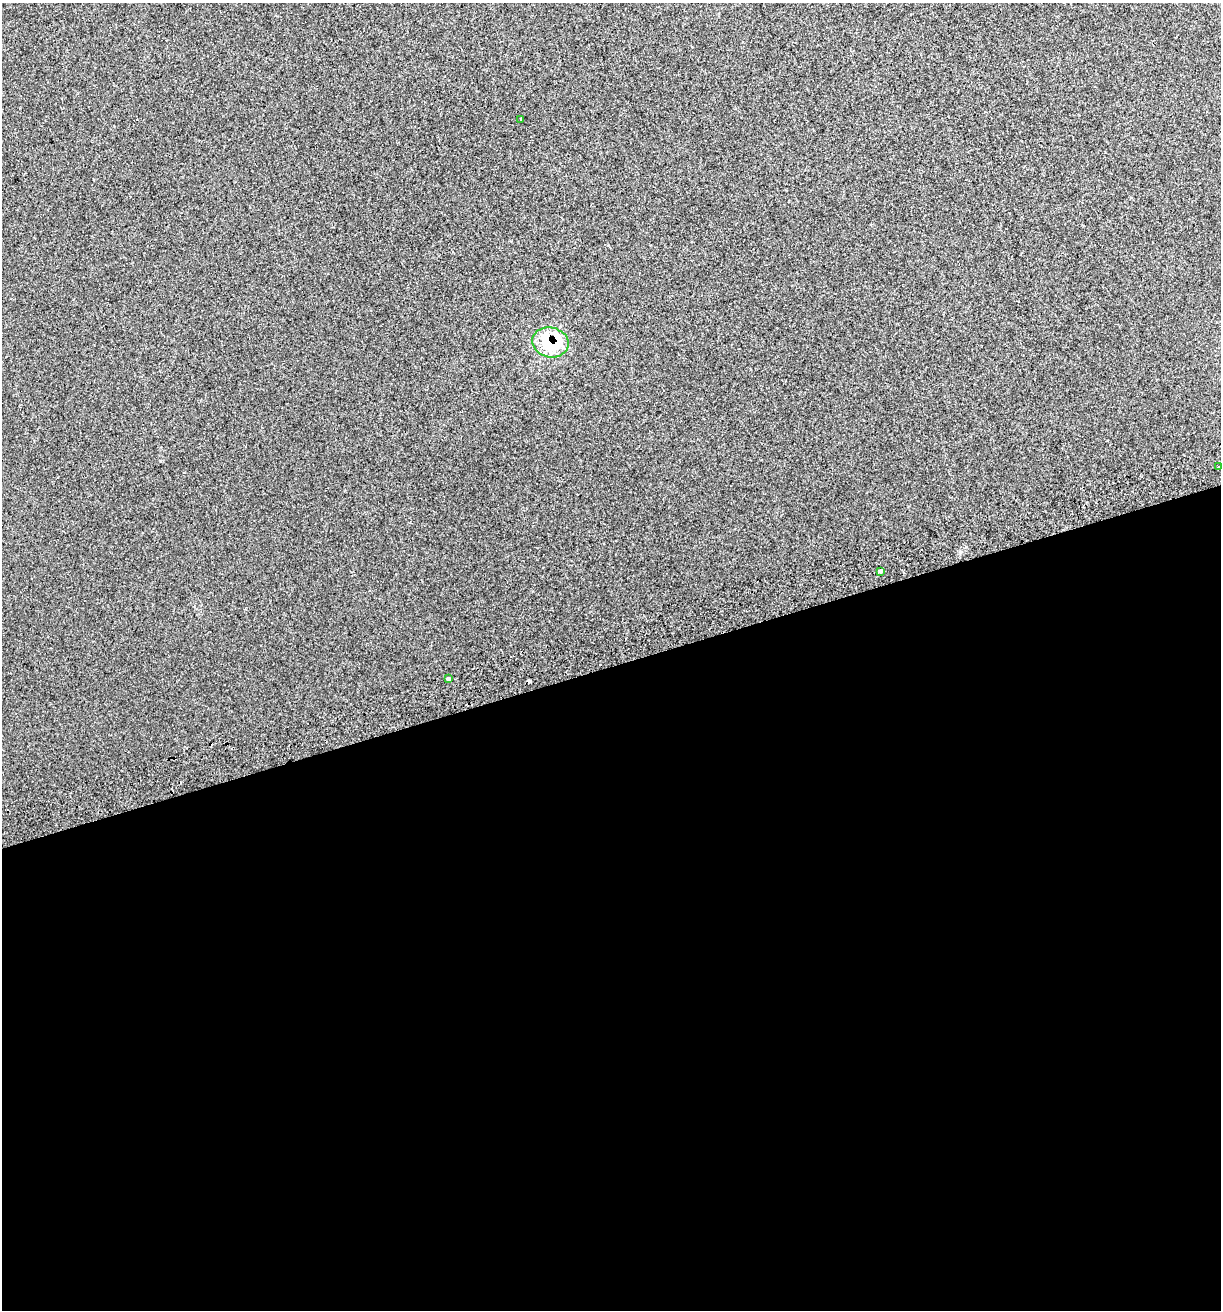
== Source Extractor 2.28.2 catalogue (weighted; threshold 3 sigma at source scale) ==
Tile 15 of 4 x 4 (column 3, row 4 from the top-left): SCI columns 2556-3774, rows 41-1348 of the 5060 x 5314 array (HDU 1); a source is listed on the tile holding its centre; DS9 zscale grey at full resolution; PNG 1223 x 1312 px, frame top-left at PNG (2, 3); each listed source drawn as its Kron ellipse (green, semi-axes under 4 px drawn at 4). Shown black and unused: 49% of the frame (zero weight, under 2 of 3 exposures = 2% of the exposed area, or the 3 px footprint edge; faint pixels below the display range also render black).
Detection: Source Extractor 2.28.2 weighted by HDU 2 'WHT'; one run over the whole footprint, this tile lists its part. Background 0.0296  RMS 0.011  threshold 0.0489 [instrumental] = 3 sigma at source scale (4.5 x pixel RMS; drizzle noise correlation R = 1.50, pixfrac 1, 0.0396/0.0396 arcsec/px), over >= 5 px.
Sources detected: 7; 2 cosmic-ray / hot-pixel residue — neither listed nor drawn; the other 5 listed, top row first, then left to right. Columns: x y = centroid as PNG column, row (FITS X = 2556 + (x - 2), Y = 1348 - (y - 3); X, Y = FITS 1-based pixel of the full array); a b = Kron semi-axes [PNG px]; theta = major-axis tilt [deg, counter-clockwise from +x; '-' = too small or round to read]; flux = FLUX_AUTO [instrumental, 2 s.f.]
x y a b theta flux
521 119 3 3 - 9.6
550 342 18 15 -12 65
1218 467 3 3 - 3.5
881 571 4 3 - 6.3
448 679 4 4 - 9
Overlapping masked pixels (flux is a lower limit): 1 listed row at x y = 550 342